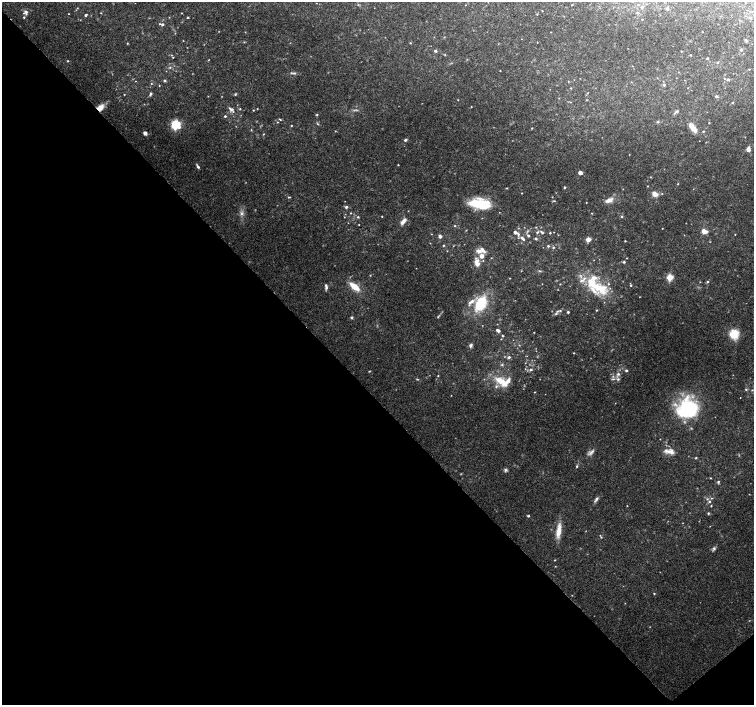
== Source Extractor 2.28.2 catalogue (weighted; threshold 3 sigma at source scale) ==
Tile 14 of 4 x 4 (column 2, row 4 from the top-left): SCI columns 1510-3012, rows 214-1619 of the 6019 x 5987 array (HDU 1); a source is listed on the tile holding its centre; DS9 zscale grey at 2 x 2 block average (1 PNG px = mean of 2 x 2 image px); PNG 756 x 707 px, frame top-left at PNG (2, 2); no overlay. Shown black and unused: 45% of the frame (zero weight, under 3 of 4 exposures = <1% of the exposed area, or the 3 px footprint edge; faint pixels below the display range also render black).
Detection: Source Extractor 2.28.2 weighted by HDU 2 'WHT'; one run over the whole footprint, this tile lists its part. Background 0.0958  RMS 0.0056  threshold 0.0253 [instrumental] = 3 sigma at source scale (4.5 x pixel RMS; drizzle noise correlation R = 1.50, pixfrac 1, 0.0396/0.0396 arcsec/px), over >= 5 px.
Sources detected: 211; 5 too faint to see at this stretch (2 x 2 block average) — not listed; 20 inside a brighter listed object's ellipse — not listed separately; the other 186 listed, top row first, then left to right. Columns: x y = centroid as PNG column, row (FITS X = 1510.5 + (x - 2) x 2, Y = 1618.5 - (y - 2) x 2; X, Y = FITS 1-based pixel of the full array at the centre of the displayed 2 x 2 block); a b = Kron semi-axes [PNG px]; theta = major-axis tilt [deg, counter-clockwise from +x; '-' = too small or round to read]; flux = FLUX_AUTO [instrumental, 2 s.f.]
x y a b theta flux
572 5 2 2 - 0.63
642 7 4 3 - 2.2
77 8 2 2 - 0.61
667 8 3 3 - 2.2
25 12 5 5 - 4.4
637 13 3 3 - 1.3
68 14 2 2 - 0.52
537 14 3 2 - 0.74
86 15 3 2 - 2.3
24 17 2 2 - 1.3
187 17 3 2 - 1
642 19 2 2 - 0.71
162 24 3 3 - 2.3
551 32 2 2 - 0.48
746 40 5 2 - 1.5
537 42 2 2 - 0.44
127 43 3 2 - 0.75
410 43 3 2 - 0.8
741 50 3 3 - 2.2
435 51 4 3 - 2
681 51 2 2 - 0.77
445 55 3 2 - 0.8
690 55 2 2 - 1
173 57 2 2 - 0.61
707 58 3 2 - 1.5
68 61 3 3 - 1
717 62 3 3 - 1.4
170 67 3 2 - 1.3
749 69 2 2 - 0.56
500 71 2 2 - 0.55
294 73 6 3 -5 2.5
724 78 2 2 - 0.67
728 79 3 3 - 2.2
164 80 4 3 - 1.9
151 83 2 2 - 0.81
664 85 3 3 - 2
159 86 3 2 - 0.63
571 88 3 2 - 0.57
688 88 2 2 - 0.39
124 94 2 2 - 0.73
150 94 4 3 - 2.5
235 94 4 3 - 1.2
716 96 3 3 - 2
458 100 2 2 - 0.56
587 100 2 2 - 0.73
732 103 3 2 - 0.87
471 106 2 2 - 0.59
100 107 10 7 45 10
231 109 8 4 -29 4.5
240 109 3 2 - 1
257 109 2 2 - 0.56
253 110 2 2 - 0.78
355 110 7 3 4 2.6
676 111 7 3 30 1.9
317 115 3 2 - 1.1
225 116 2 2 - 1.8
280 119 4 2 - 1
277 122 2 2 - 0.88
658 122 4 3 - 1.4
709 123 2 2 - 0.83
176 124 4 4 - 150
291 125 3 2 - 0.94
532 128 3 2 - 0.82
693 128 13 5 -50 14
251 130 3 2 - 0.91
335 131 2 2 - 0.65
703 131 3 2 - 1.2
145 133 4 3 - 4.4
264 134 2 2 - 0.73
405 140 4 3 - 2.1
748 149 6 4 87 4.9
398 165 2 2 - 0.77
198 166 5 2 - 2.8
580 173 3 2 - 13
650 177 2 2 - 0.67
678 184 2 2 - 0.76
564 187 2 2 - 1.9
522 193 2 2 - 0.62
654 194 6 5 - 9.2
662 194 3 2 - 0.7
289 197 3 2 - 1.2
609 200 9 5 21 9.5
345 201 2 2 - 0.42
554 201 4 3 - 1.2
586 202 2 2 - 0.5
479 204 20 12 -8 47
346 207 3 3 - 2.6
499 212 2 2 - 0.54
242 213 6 5 - 4.4
351 213 3 2 - 0.75
592 213 2 2 - 0.71
382 216 2 2 - 0.79
621 216 3 3 - 1.4
344 217 3 2 - 0.5
358 217 3 3 - 1.5
403 221 10 4 50 6.7
359 225 2 2 - 0.56
455 226 3 2 - 1.1
536 227 3 3 - 0.88
662 228 2 2 - 0.48
704 231 6 4 -23 11
515 232 3 3 - 4.8
537 232 4 3 - 1.9
542 232 6 3 -40 2.8
550 233 3 2 - 1.2
735 234 2 2 - 0.64
440 236 4 3 - 4.3
528 236 3 3 - 2
522 238 7 3 -45 4.6
536 239 3 3 - 2
588 239 3 3 - 22
625 241 2 2 - 0.88
443 245 3 2 - 1.1
548 246 3 3 - 1.6
553 247 4 3 - 1.6
447 251 3 2 - 0.6
479 251 8 5 -15 7.1
594 260 2 2 - 0.42
476 262 9 6 59 8.7
624 262 3 3 - 2.1
477 264 3 3 - 9.4
539 271 4 3 - 1.4
670 277 3 3 - 57
510 278 2 2 - 0.52
707 281 3 3 - 1.4
700 282 2 2 - 0.53
542 284 2 2 - 0.41
560 284 2 2 - 0.66
631 285 3 3 - 1.4
354 287 12 5 -40 22
326 288 6 4 70 3.1
599 288 31 13 -26 47
470 303 9 4 70 4.3
480 304 15 9 60 57
596 310 3 2 - 0.79
557 311 5 3 - 1.8
568 312 2 2 - 2
351 317 4 3 - 2
438 317 3 3 - 1.1
498 330 4 3 - 4.3
534 332 2 2 - 0.63
734 334 12 11 - 22
503 336 3 3 - 1.3
471 345 6 4 68 3.1
519 345 3 2 - 0.66
574 353 2 2 - 0.74
509 357 3 3 - 2.4
525 363 2 2 - 0.53
502 364 4 3 - 1.5
531 369 3 3 - 2.1
626 370 3 3 - 2
369 371 3 2 - 0.84
618 374 5 4 - 3.1
438 376 2 2 - 0.82
417 379 3 2 - 1.1
613 379 7 2 11 2.2
618 379 4 4 - 2.7
502 382 23 9 -33 26
746 389 3 3 - 1.6
752 390 3 2 - 0.99
534 392 3 2 - 0.7
740 397 2 2 - 0.47
615 403 2 2 - 0.41
687 409 22 19 34 120
591 452 12 5 37 5.4
671 452 10 8 -17 8.9
696 458 3 2 - 1.1
577 466 4 3 - 1.6
505 470 5 4 - 2.5
711 478 3 2 - 0.74
718 482 5 3 - 1.8
711 498 3 3 - 1.1
596 499 10 3 56 3.3
707 499 4 3 - 1.7
709 501 4 3 - 2
627 506 2 2 - 0.52
711 506 3 2 - 0.86
708 513 3 3 - 1.6
528 516 3 2 - 1.6
710 526 2 2 - 0.4
559 531 22 6 82 15
601 537 3 2 - 0.73
714 549 6 4 59 2.9
555 560 3 2 - 0.7
555 566 2 2 - 0.63
654 593 3 2 - 0.87
Overlapping masked pixels (flux is a lower limit): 1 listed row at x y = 100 107
Diffuse or blended objects may show on this block-average render without a row.